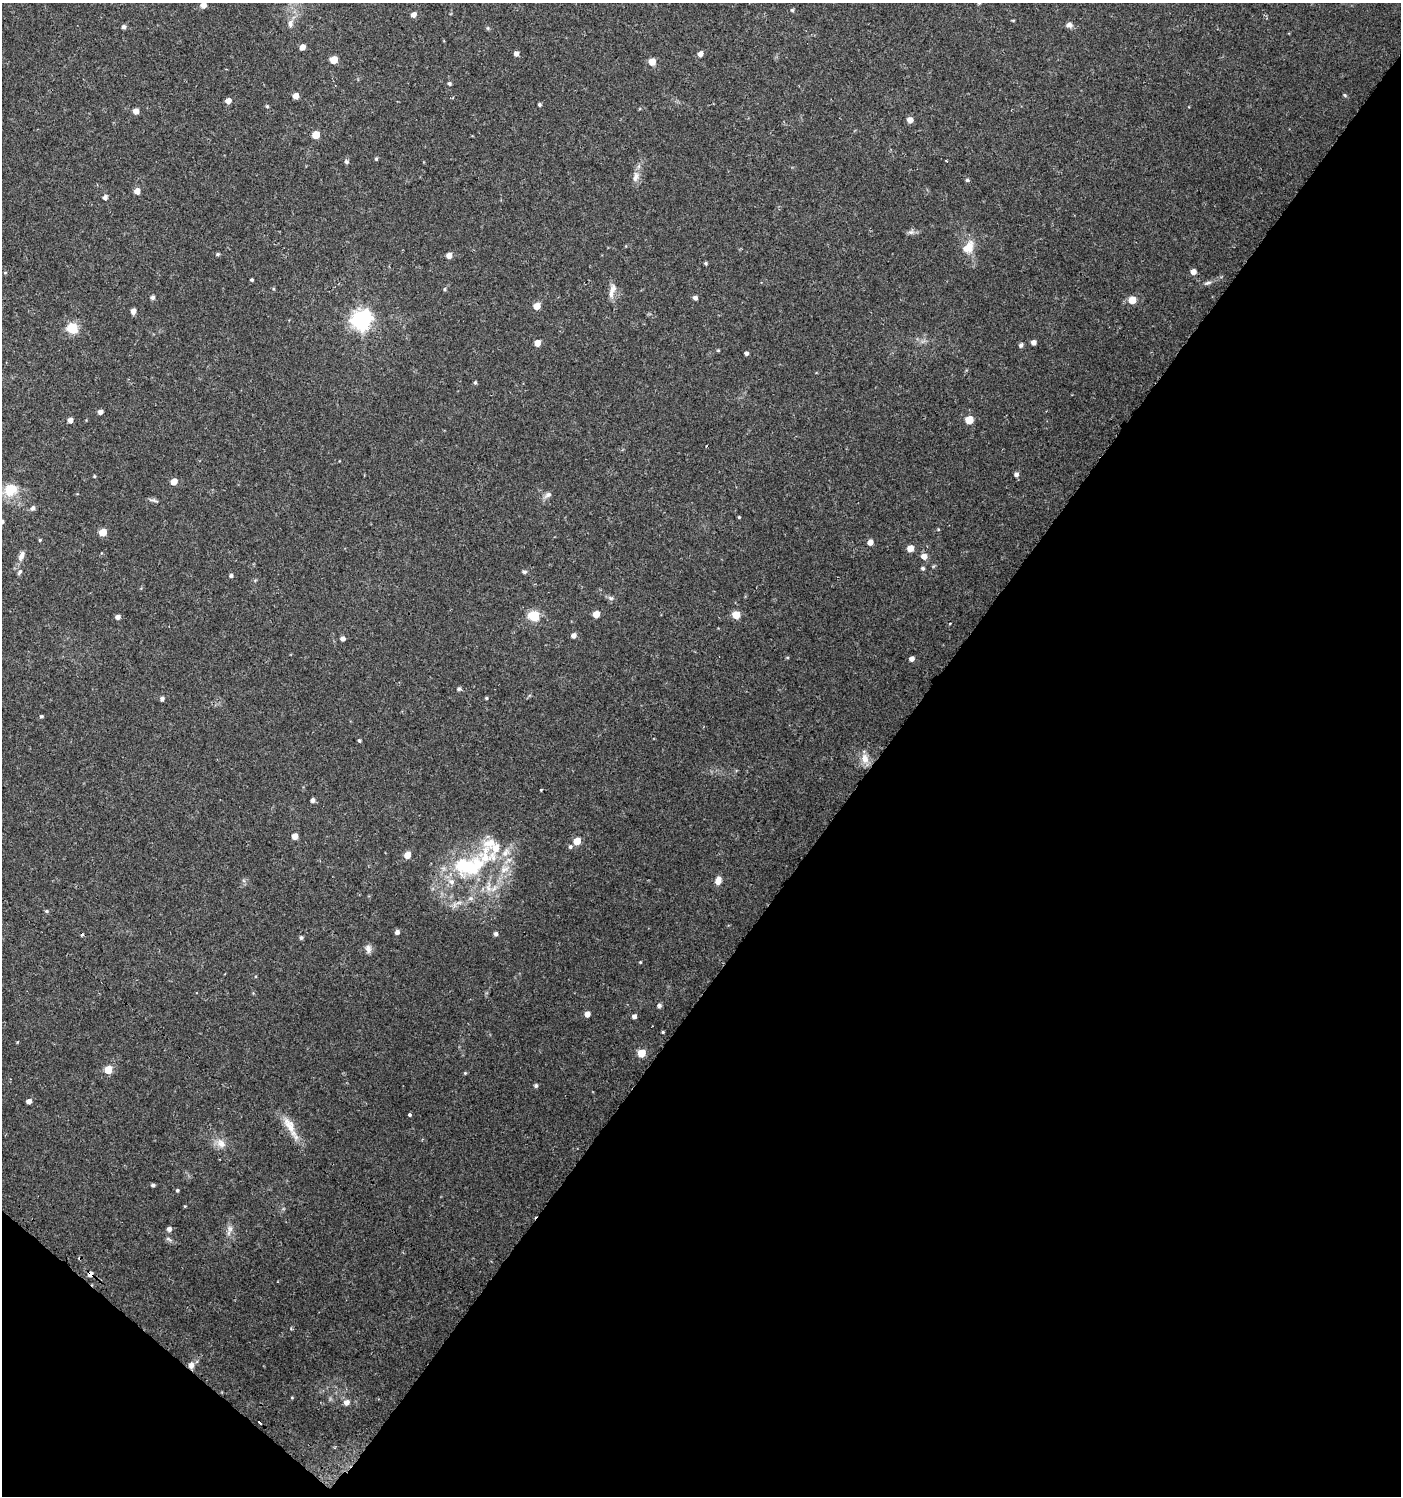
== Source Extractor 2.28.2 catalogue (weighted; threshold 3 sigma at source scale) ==
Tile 15 of 4 x 4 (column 3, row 4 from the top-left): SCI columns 3043-4441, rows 2-1495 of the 6032 x 6001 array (HDU 1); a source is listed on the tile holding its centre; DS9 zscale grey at full resolution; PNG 1403 x 1498 px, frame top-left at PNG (2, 3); no overlay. Shown black and unused: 39% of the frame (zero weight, under 2 of 3 exposures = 1% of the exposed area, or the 3 px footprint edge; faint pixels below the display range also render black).
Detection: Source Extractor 2.28.2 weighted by HDU 2 'WHT'; one run over the whole footprint, this tile lists its part. Background 0.025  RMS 0.0041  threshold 0.0186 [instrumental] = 3 sigma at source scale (4.5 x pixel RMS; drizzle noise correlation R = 1.50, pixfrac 1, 0.0396/0.0396 arcsec/px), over >= 5 px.
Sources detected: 141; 1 inside a brighter object's white glare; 3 cosmic-ray / hot-pixel residue — not listed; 5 inside a brighter listed object's ellipse — not listed separately; the other 132 listed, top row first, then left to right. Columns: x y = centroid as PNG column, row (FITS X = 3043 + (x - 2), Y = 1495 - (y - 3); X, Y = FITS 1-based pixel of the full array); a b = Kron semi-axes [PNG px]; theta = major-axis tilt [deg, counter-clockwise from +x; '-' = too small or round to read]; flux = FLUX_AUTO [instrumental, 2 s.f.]
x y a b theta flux
979 3 6 5 - 0.68
203 5 5 5 - 2.8
792 10 5 4 - 0.6
413 15 5 5 - 2.3
1013 20 4 3 - 0.37
290 23 11 7 84 2
1069 25 8 7 - 1.6
124 27 5 4 - 1.3
488 28 6 4 -89 0.52
302 47 5 4 - 2.9
516 54 5 5 - 1.7
700 54 5 5 - 2.3
334 60 5 5 - 8.7
652 62 5 5 - 6.1
449 83 5 4 - 0.75
1345 95 6 4 -46 0.52
295 96 5 5 - 3.5
228 101 5 4 - 3.2
539 104 4 3 - 0.71
267 106 4 4 - 0.49
136 111 5 5 - 2.9
910 120 5 5 - 3.2
316 135 5 5 - 8.1
376 159 5 4 - 0.57
946 161 3 2 - 0.39
346 162 5 5 - 1
635 177 14 8 70 2.8
967 180 5 5 - 0.63
137 191 5 5 - 3
105 197 5 4 - 1.4
911 232 9 7 17 1.3
968 247 19 13 57 6.1
218 254 5 4 - 0.63
449 255 5 5 - 2.9
706 263 4 4 - 0.64
1193 272 5 5 - 2.7
5 273 5 3 - 0.35
252 280 3 3 - 0.54
1208 283 12 4 16 1.2
445 289 5 4 - 0.53
612 291 21 7 75 3.1
152 297 5 5 - 1.3
695 298 5 4 - 1.4
1132 300 5 5 - 10
537 306 5 5 - 5.3
133 311 5 5 - 2.4
361 320 7 7 - 210
72 328 6 5 - 32
1033 342 4 4 - 1.9
537 343 5 4 - 4
1021 345 5 4 - 1.2
718 350 4 4 - 0.41
746 353 4 4 - 1.1
475 382 5 4 - 0.65
100 412 4 4 - 1.8
70 420 4 4 - 2.4
969 420 5 5 - 10
1016 474 5 5 - 1.4
94 476 4 4 - 0.4
174 481 5 5 - 4.7
10 490 18 15 41 8.9
548 495 11 6 33 1.6
154 500 14 4 -11 1
33 508 6 5 - 1.2
739 517 4 4 - 0.41
938 529 4 3 - 0.42
103 532 5 5 - 8.5
40 540 4 4 - 0.43
870 542 5 5 - 3
910 548 5 5 - 4.9
21 556 14 6 65 2.3
924 556 6 6 - 3.1
923 568 5 5 - 0.78
20 572 8 4 57 0.81
524 572 6 5 - 0.73
231 576 5 4 - 0.94
611 598 9 5 -26 1
596 614 5 5 - 5.7
736 615 5 5 - 9.8
534 616 6 5 - 28
118 617 5 4 - 1.7
574 635 5 5 - 1.8
343 639 4 4 - 1.7
787 658 5 3 - 0.38
911 659 5 4 - 1.7
459 689 5 5 - 0.76
486 698 4 3 - 0.45
162 699 5 4 - 1.2
41 716 5 4 - 0.55
359 740 4 3 - 0.63
865 758 14 10 -82 4.1
541 790 3 2 - 0.42
313 800 4 4 - 1.5
295 836 5 4 - 3.9
577 841 5 5 - 8.2
570 847 5 5 - 0.84
496 848 35 12 71 8.2
407 855 5 4 - 6.4
469 867 37 22 61 24
505 869 16 9 23 4.6
718 880 9 7 73 2.8
488 888 14 8 -90 3.8
470 898 8 6 1 1.4
459 903 9 4 9 1.4
46 911 5 4 - 0.59
397 932 4 4 - 1.6
496 934 5 4 - 1.1
301 938 4 4 - 0.83
368 949 11 7 -83 1.8
640 962 3 3 - 0.34
659 1006 6 6 - 0.82
587 1014 4 4 - 3.2
634 1016 4 4 - 1.7
663 1032 3 3 - 0.5
641 1053 5 5 - 11
108 1070 5 5 - 10
465 1073 5 4 - 0.45
536 1086 4 4 - 0.87
29 1101 4 4 - 2.1
409 1115 3 3 - 1.3
290 1127 39 10 -61 7.3
221 1143 15 11 -46 3.9
153 1185 4 3 - 0.97
177 1190 4 4 - 0.59
185 1206 4 3 - 0.35
169 1229 5 5 - 1.5
230 1229 11 8 86 2.2
168 1239 10 4 -33 0.86
90 1274 5 5 - 2.4
191 1365 8 7 - 2.4
347 1402 7 6 - 2.3
260 1423 4 3 - 6.3
Overlapping masked pixels (flux is a lower limit): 2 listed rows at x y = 90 1274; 191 1365
Isophote crosses this tile's border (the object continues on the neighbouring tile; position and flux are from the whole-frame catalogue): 2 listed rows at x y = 979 3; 203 5